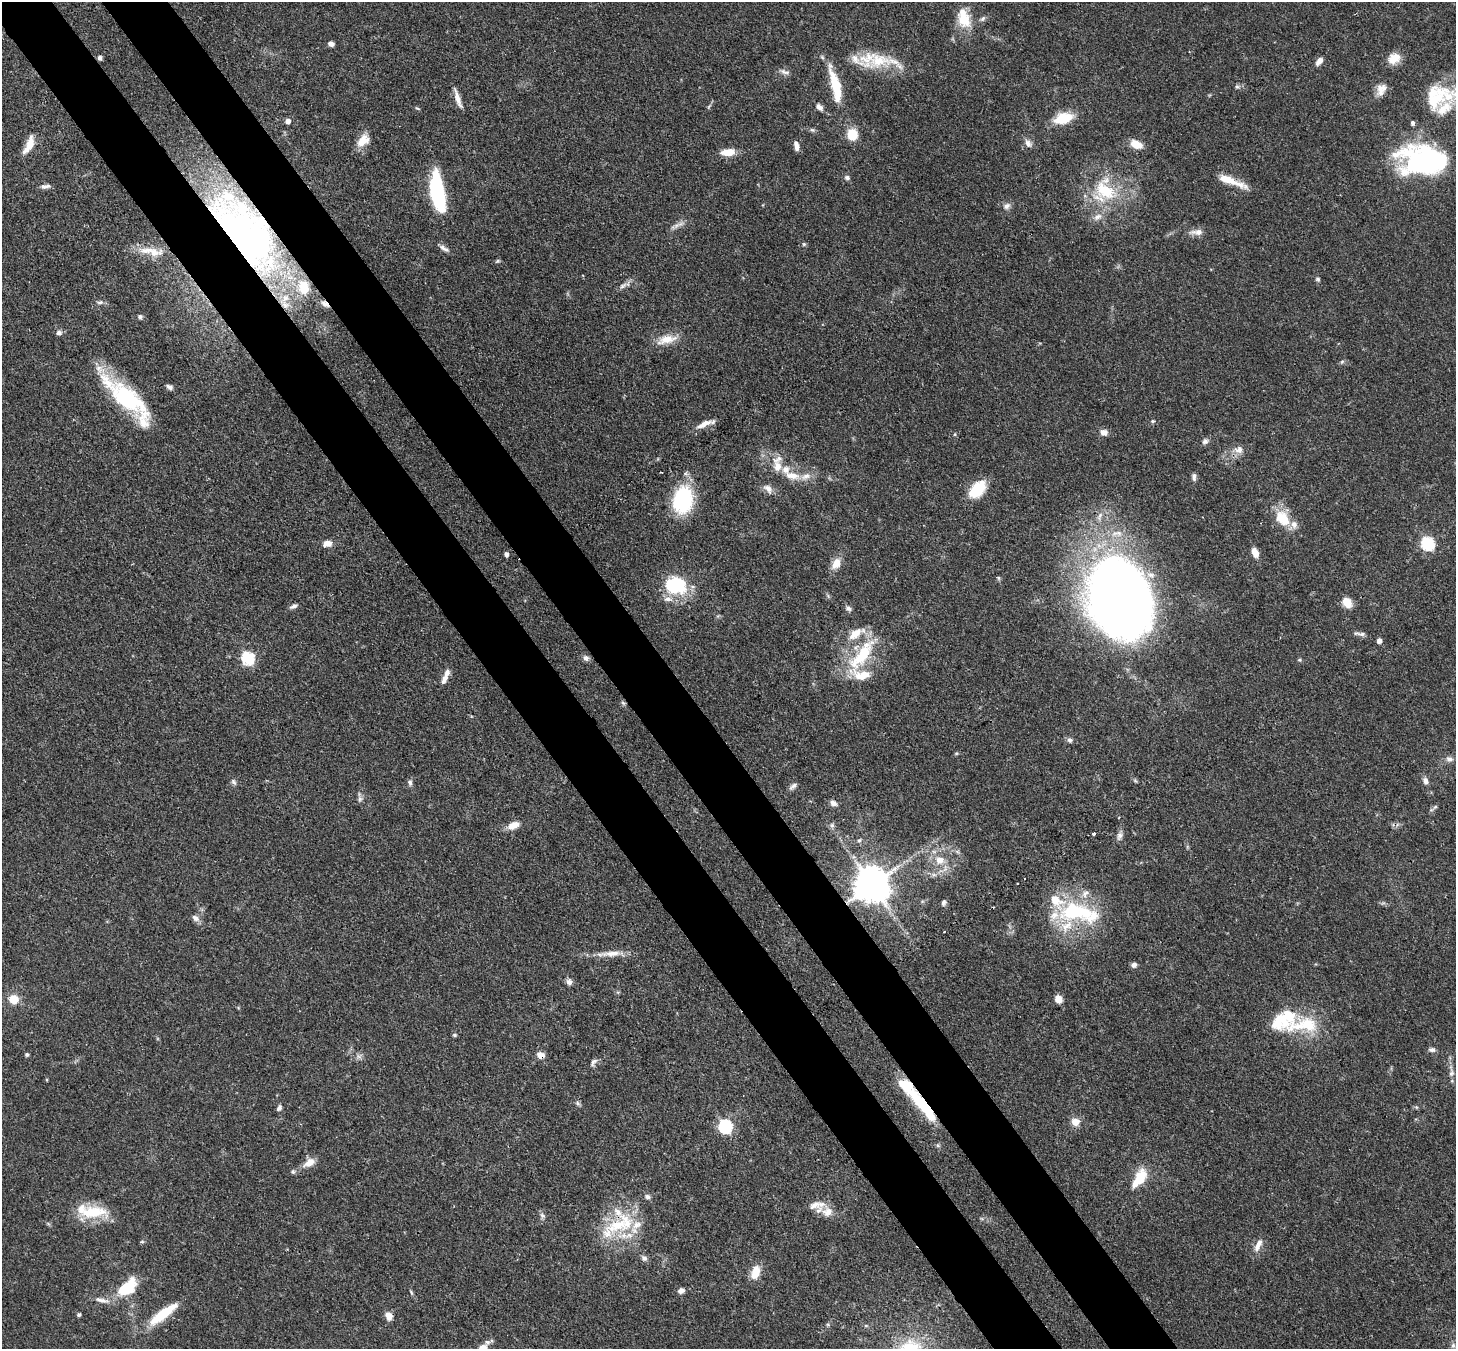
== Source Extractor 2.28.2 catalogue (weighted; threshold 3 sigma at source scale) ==
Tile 11 of 4 x 4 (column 3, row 3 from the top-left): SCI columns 2990-4443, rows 1559-2905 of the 5974 x 5946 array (HDU 1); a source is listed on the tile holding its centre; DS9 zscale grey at full resolution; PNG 1458 x 1351 px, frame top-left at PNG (2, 2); no overlay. Shown black and unused: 9% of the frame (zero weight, under 3 of 4 exposures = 7% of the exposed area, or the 3 px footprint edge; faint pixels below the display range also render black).
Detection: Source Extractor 2.28.2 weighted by HDU 2 'WHT'; one run over the whole footprint, this tile lists its part. Background 0.0888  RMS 0.0038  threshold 0.0173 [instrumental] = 3 sigma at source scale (4.5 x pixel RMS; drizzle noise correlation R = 1.50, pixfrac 1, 0.05/0.05 arcsec/px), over >= 5 px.
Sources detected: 175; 3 inside a brighter object's white glare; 1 cosmic-ray / hot-pixel residue — not listed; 28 inside a brighter listed object's ellipse — not listed separately; the other 143 listed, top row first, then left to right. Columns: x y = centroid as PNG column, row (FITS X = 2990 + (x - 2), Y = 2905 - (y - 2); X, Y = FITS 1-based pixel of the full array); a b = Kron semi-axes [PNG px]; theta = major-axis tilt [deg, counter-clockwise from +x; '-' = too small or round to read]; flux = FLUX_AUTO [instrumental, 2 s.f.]
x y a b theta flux
964 18 26 15 -73 9.8
983 19 9 5 45 1
331 44 6 5 - 1.6
100 58 5 5 - 1.1
1394 58 15 12 36 5.3
879 60 40 20 17 16
1319 61 10 6 55 2.4
784 72 15 6 -18 1.6
835 85 45 10 -76 15
1237 86 6 5 - 0.77
1381 90 17 12 67 3.9
1436 96 39 28 51 19
458 99 26 5 -72 3
819 107 11 7 -40 1.8
417 108 6 3 -19 0.45
1063 118 17 9 15 13
288 121 4 4 - 2
812 130 7 5 -20 0.78
852 135 9 9 - 10
363 140 18 11 48 5.5
1028 143 11 8 -55 1.9
1136 144 14 8 -22 5.1
29 145 24 8 64 5.4
796 146 12 5 -78 1.9
728 152 16 8 5 5.3
1425 162 50 33 -10 66
847 177 7 5 -23 1.1
1231 181 38 7 -22 7.8
45 186 13 5 6 1.6
1105 191 33 18 -33 19
438 198 26 13 -87 28
1007 206 10 7 47 1.6
1098 217 14 7 28 2.5
676 226 9 5 49 1.6
1197 232 20 8 1 2.7
244 236 92 47 -51 150
804 244 5 5 - 0.51
444 248 15 6 -30 1.7
151 251 37 10 -9 6.7
498 261 5 5 - 0.56
1318 279 6 5 - 0.7
623 286 12 6 30 1.6
100 302 9 5 13 1.1
325 304 11 6 -35 2.5
140 317 7 6 - 0.85
59 333 8 7 - 1.3
667 339 28 11 14 6.2
1342 362 6 5 - 0.68
169 387 9 5 -27 1.3
127 398 67 21 -39 39
1153 421 6 5 - 0.59
705 424 23 6 21 3.7
1104 432 9 7 -16 2.4
1205 441 8 7 - 1.3
1239 450 14 11 20 3.1
792 476 23 10 -11 5.9
1194 477 10 5 -88 1.3
768 489 15 9 -44 2.5
977 489 21 12 46 12
683 500 20 14 78 43
1282 518 23 16 -51 10
328 543 9 7 5 2.9
1427 543 6 6 - 53
1255 553 9 6 -68 4.6
506 554 4 4 - 1.8
836 563 13 9 58 4.7
677 585 19 16 2 27
1120 597 67 47 -75 520
1347 602 12 9 -55 4.6
293 606 10 5 25 1.2
848 608 8 6 -18 1.3
855 634 21 11 40 6.2
1362 634 12 5 3 1.3
1379 641 5 5 - 1.7
862 655 50 16 53 22
248 658 6 6 - 52
586 658 8 7 - 1.4
1300 660 6 4 6 0.55
445 678 16 7 68 2.7
623 703 7 4 -45 0.66
1070 740 7 7 - 1.1
956 753 6 4 1 0.46
1449 759 10 6 -14 1.5
1135 780 7 4 -20 0.58
1425 781 9 7 -65 1.7
234 782 9 6 -60 1
410 783 8 6 -69 1.1
793 786 13 5 39 1.3
360 799 8 6 90 1.1
833 803 9 6 -31 1.7
1435 807 6 5 - 0.71
513 825 16 8 24 3.9
832 825 7 6 - 1
1094 834 3 3 - 3.9
1119 836 12 7 78 1.7
859 840 6 5 - 0.66
940 860 13 11 -18 5.1
934 875 7 4 -18 0.89
871 885 10 10 - 1000
943 902 8 6 77 1
1076 911 53 26 -3 35
195 918 11 7 -38 1.7
611 953 30 7 4 5
1134 965 6 6 - 1.5
569 982 8 7 - 1.5
14 999 11 11 - 5.2
1058 999 8 6 -67 3.5
1303 1025 76 16 2 20
454 1035 5 5 - 0.57
1432 1050 9 6 -7 1.3
27 1054 4 4 - 0.75
540 1055 9 7 -16 2.7
359 1056 7 6 - 1.1
594 1062 12 6 53 1.3
1451 1073 10 6 78 1.5
47 1080 4 3 - 0.36
578 1103 7 5 -23 0.88
923 1105 48 10 -50 23
1416 1107 6 4 -43 0.51
279 1108 8 5 57 1.1
1075 1122 9 8 - 3.8
725 1126 6 6 - 61
309 1163 17 10 31 3.9
293 1172 6 5 - 0.76
1139 1178 26 12 58 10
647 1197 7 6 - 1.2
814 1205 16 9 23 2.8
92 1212 39 16 1 14
827 1212 13 13 - 4.2
542 1215 8 5 -63 1.1
618 1225 36 18 29 21
142 1242 6 4 0 0.5
1257 1247 11 8 79 2.5
644 1258 9 7 -38 1.3
755 1272 16 10 72 5.6
127 1288 18 10 39 20
681 1291 8 6 22 1.8
411 1292 7 3 -55 0.52
101 1300 22 5 -10 2.7
163 1314 41 10 37 13
79 1315 4 4 - 0.91
389 1316 9 7 -60 3.4
1453 1345 8 6 64 1.3
Overlapping masked pixels (flux is a lower limit): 8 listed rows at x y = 100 58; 244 236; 325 304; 1120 597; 871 885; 540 1055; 923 1105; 618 1225
Isophote crosses this tile's border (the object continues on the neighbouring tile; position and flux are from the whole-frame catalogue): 2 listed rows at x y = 1436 96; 163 1314